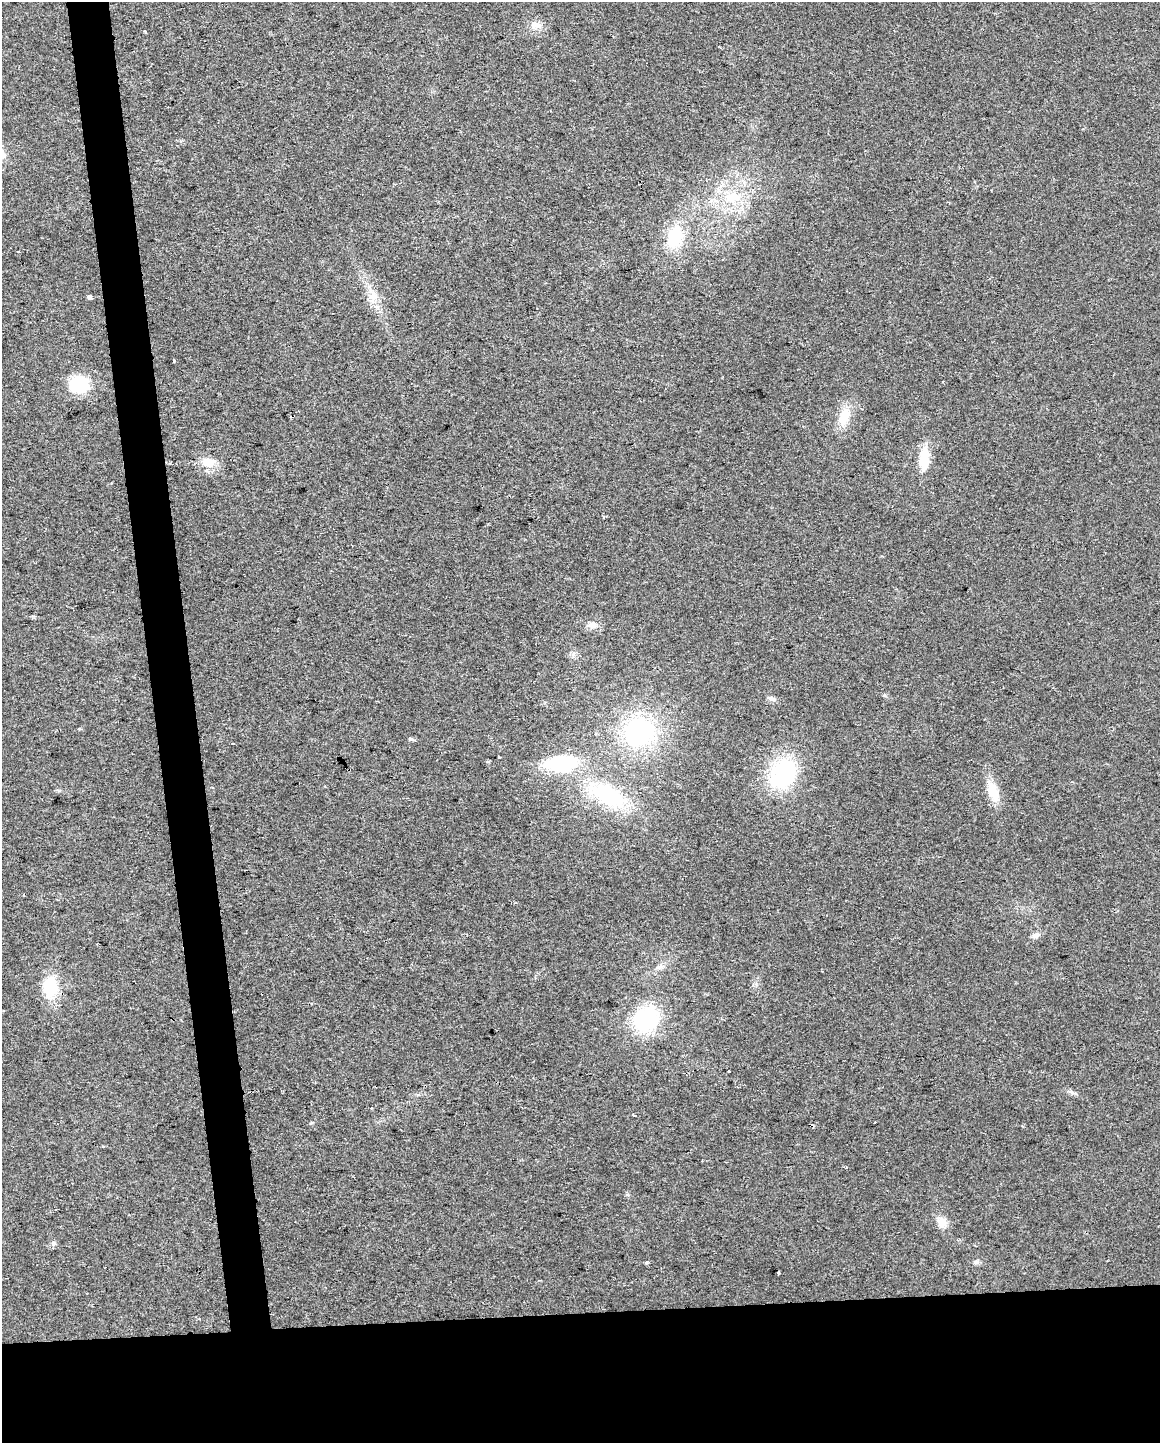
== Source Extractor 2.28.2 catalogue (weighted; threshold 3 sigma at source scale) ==
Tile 11 of 4 x 3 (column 3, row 3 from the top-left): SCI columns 2317-3474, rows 55-1495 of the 4632 x 4387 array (HDU 1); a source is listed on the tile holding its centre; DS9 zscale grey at full resolution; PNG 1162 x 1445 px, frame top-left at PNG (2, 2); no overlay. Shown black and unused: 12% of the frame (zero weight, under 2 of 3 exposures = <1% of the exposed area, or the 3 px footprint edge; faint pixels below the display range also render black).
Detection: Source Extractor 2.28.2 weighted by HDU 2 'WHT'; one run over the whole footprint, this tile lists its part. Background 0.0281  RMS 0.0062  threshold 0.0281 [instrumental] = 3 sigma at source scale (4.5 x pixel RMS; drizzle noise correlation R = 1.50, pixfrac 1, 0.0396/0.0396 arcsec/px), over >= 5 px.
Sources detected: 36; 4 cosmic-ray / hot-pixel residue — not listed; the other 32 listed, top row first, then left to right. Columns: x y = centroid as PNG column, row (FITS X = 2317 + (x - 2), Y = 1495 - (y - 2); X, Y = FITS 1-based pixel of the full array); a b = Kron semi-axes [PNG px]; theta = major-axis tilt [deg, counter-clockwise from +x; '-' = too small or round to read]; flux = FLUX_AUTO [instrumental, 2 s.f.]
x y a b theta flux
536 25 14 9 -10 4.9
145 31 3 3 - 0.82
734 197 23 14 1 16
675 237 27 18 72 23
373 296 15 13 64 7.6
89 297 4 4 - 19
174 360 3 3 - 1.9
79 384 15 13 3 37
844 417 28 13 75 13
924 458 30 11 86 14
209 462 20 12 -5 9
603 517 4 3 - 0.68
592 625 11 10 - 4.1
771 699 11 6 -22 2.1
640 732 30 27 8 88
412 739 6 4 -12 1.4
233 744 3 2 - 0.68
561 764 31 16 1 47
783 773 30 23 58 63
993 791 29 11 -70 13
607 795 41 20 -27 54
1036 935 12 7 34 2.7
660 967 10 5 28 2.3
50 987 23 17 -90 24
646 1020 27 23 41 52
729 1071 2 2 - 0.6
1072 1092 11 4 -27 1.9
634 1115 4 3 - 1.6
103 1146 3 3 - 0.65
942 1222 14 11 -77 6
647 1262 4 4 - 1.3
976 1262 8 5 10 1.6
Unlisted compact peaks at least as high as the median listed source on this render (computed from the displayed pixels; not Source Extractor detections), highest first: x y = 53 1244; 884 695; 311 1123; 33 616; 79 729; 627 1195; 573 654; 418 1095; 756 984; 181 141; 58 790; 1023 1126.